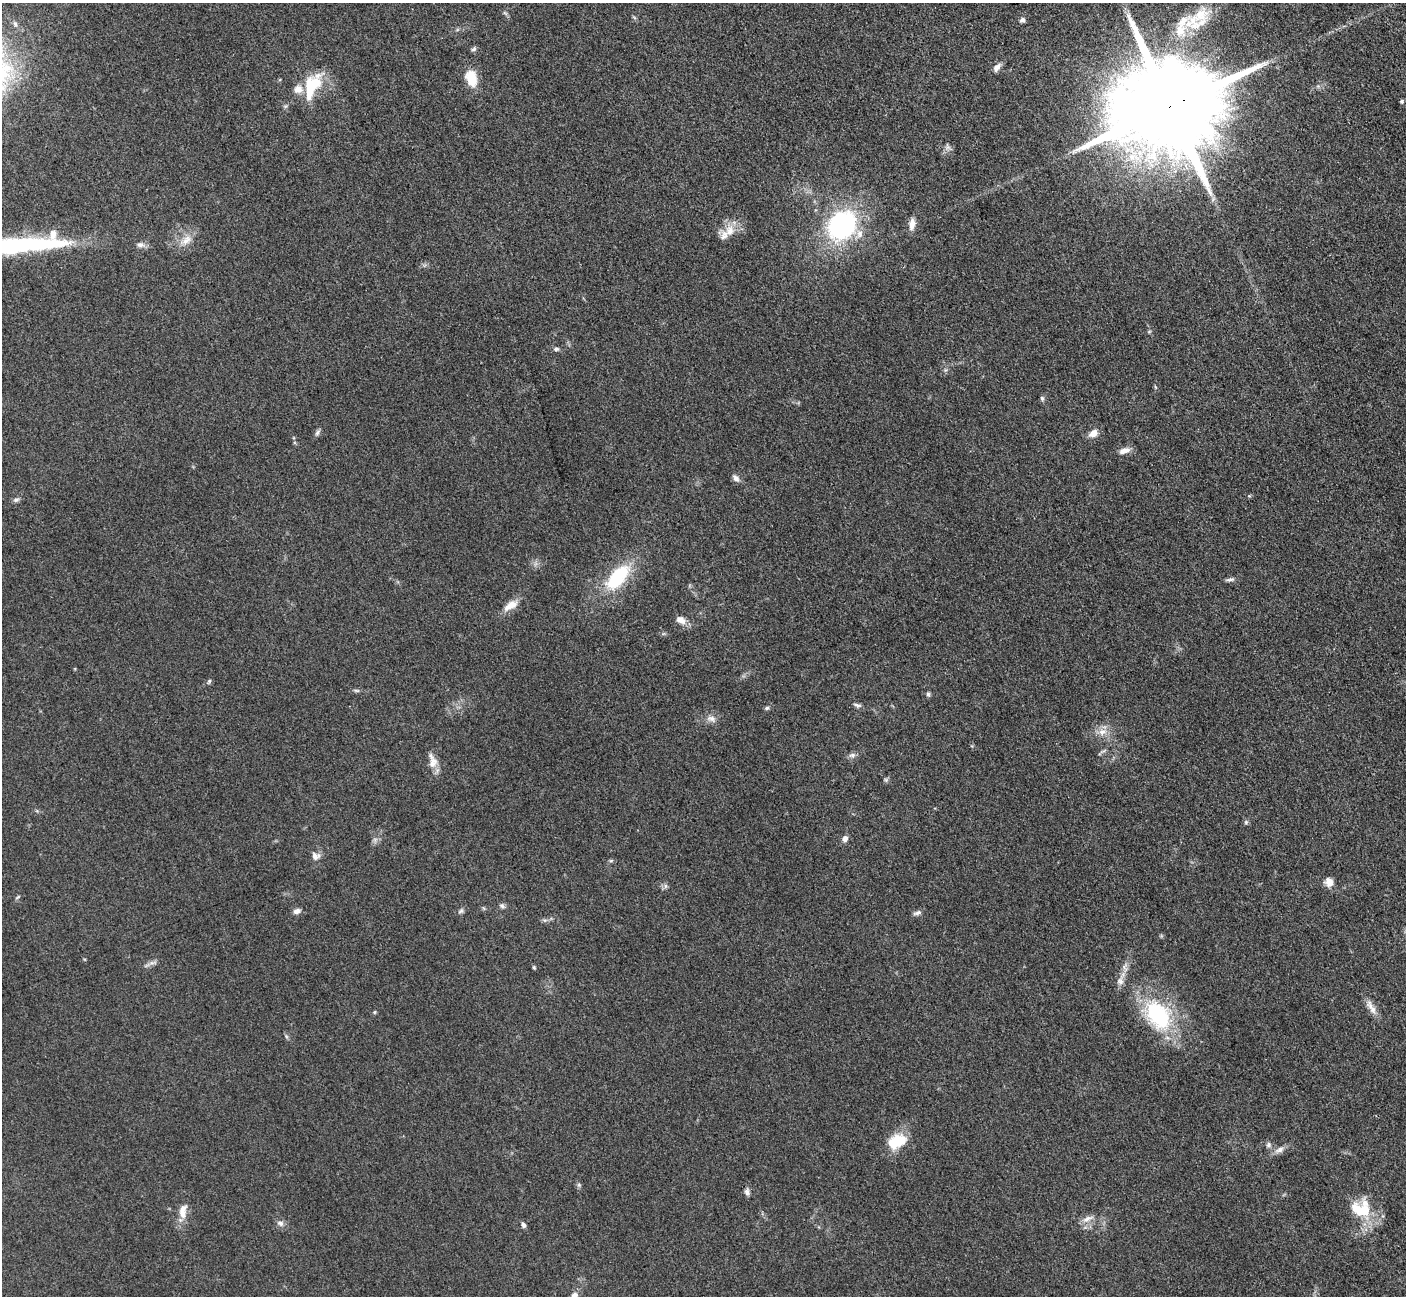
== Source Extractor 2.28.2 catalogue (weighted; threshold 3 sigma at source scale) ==
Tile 10 of 4 x 4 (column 2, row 3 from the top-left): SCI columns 1469-2872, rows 1485-2778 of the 5698 x 5663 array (HDU 1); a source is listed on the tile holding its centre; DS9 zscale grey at full resolution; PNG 1408 x 1298 px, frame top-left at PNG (2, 3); no overlay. Shown black and unused: <1% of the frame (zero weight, under 3 of 5 exposures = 3% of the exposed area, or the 3 px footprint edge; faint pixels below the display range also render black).
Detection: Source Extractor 2.28.2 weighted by HDU 2 'WHT'; one run over the whole footprint, this tile lists its part. Background 0.0534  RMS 0.006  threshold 0.0269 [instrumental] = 3 sigma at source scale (4.5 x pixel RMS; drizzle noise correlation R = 1.50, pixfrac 1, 0.05/0.05 arcsec/px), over >= 5 px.
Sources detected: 75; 1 inside a brighter object's white glare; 1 long thin detection or spike segment (spike, bleed or trail) — not listed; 6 inside a brighter listed object's ellipse — not listed separately; the other 67 listed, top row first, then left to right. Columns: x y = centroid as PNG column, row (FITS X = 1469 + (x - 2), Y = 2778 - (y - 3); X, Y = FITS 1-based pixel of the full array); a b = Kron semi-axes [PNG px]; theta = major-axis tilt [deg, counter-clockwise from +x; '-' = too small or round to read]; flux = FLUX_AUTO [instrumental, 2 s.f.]
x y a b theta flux
1022 20 7 6 - 1.6
1194 23 27 21 -42 19
15 24 9 6 -66 2.1
474 49 7 5 27 1.2
997 67 12 7 53 3.3
471 78 18 11 -72 14
312 86 34 16 64 25
1402 101 5 5 - 0.86
1169 107 29 22 19 20000
948 147 8 6 -44 1.8
912 224 15 7 82 4.3
842 225 22 18 52 110
730 231 15 12 -82 7.9
53 234 14 9 82 4.9
860 234 13 9 77 4.7
186 240 18 10 43 6.6
140 245 10 7 -11 2.5
556 349 8 5 -16 1.5
1042 398 7 5 -73 1.1
317 432 10 5 55 1.5
1093 433 11 8 32 4.7
1124 451 14 7 18 4.3
736 478 10 7 -45 2.6
16 500 9 5 20 1.5
618 577 40 19 48 35
1230 579 11 5 10 1.6
510 606 22 9 32 6.9
681 620 13 9 -30 4.5
209 681 7 4 63 0.95
356 690 8 4 -1 1.1
928 694 7 5 -74 1.1
857 705 11 5 -17 1.6
767 708 6 5 - 1.1
711 719 14 8 -17 3.3
1102 732 12 9 11 5.1
852 755 10 6 13 2
433 761 22 10 -76 5.9
886 780 6 5 - 0.99
1246 822 6 5 - 1
845 838 8 7 - 2.4
315 856 11 10 - 3.5
611 861 6 4 2 0.89
1329 882 11 9 -74 4.5
665 886 7 4 90 1.3
17 897 8 3 45 0.78
502 906 8 6 -20 1.5
297 911 9 6 18 2.7
461 911 8 6 18 1.4
917 913 12 5 15 1.9
153 962 12 4 8 1.9
534 967 5 4 - 0.7
1120 981 10 9 - 3.3
1371 1007 23 7 -60 5.1
375 1012 6 3 70 0.67
1158 1015 42 28 -52 58
286 1036 7 4 -72 0.95
897 1141 23 14 24 18
1269 1145 8 6 56 1.5
1279 1150 14 7 28 3.4
579 1185 6 5 - 1.1
747 1192 8 7 - 1.9
1360 1210 29 19 -19 22
183 1212 21 10 83 7.1
1087 1219 17 6 25 3.9
280 1223 9 7 -26 2.4
523 1225 7 5 -65 1.7
574 1295 8 7 - 2.6
Overlapping masked pixels (flux is a lower limit): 1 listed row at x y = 1169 107
Isophote crosses this tile's border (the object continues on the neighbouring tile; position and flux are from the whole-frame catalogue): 1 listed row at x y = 574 1295